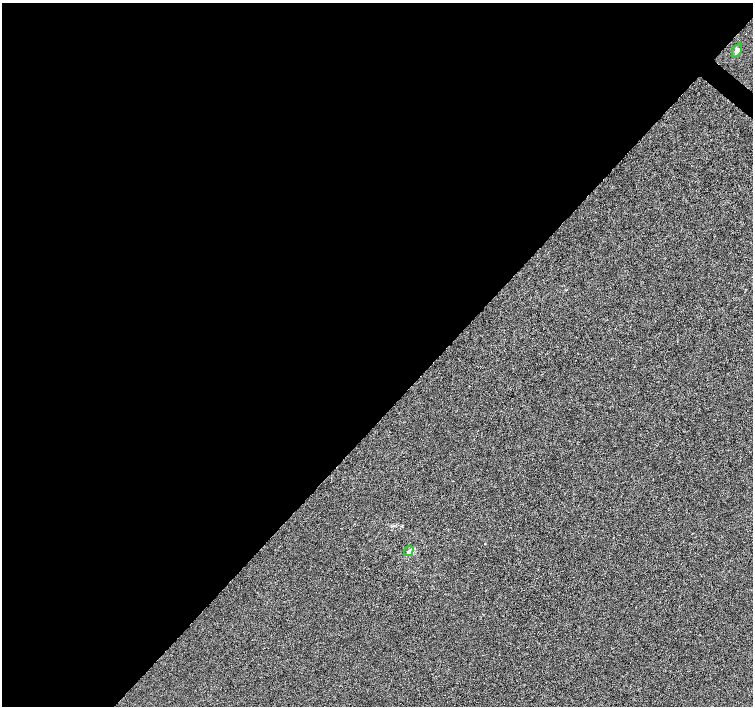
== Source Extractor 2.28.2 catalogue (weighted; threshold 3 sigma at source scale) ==
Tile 5 of 4 x 4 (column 1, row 2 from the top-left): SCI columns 7-1508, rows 3048-4454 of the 6016 x 6029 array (HDU 1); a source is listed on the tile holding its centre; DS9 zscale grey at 2 x 2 block average (1 PNG px = mean of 2 x 2 image px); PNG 755 x 708 px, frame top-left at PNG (2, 3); each listed source drawn as its Kron ellipse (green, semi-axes under 4 px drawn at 4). Shown black and unused: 59% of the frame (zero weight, under 3 of 6 exposures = <1% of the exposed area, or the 3 px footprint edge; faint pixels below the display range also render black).
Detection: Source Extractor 2.28.2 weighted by HDU 2 'WHT'; one run over the whole footprint, this tile lists its part. Background -1.45e-04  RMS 0.0023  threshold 0.00942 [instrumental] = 3 sigma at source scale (4.09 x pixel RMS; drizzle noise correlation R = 1.36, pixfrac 0.8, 0.0396/0.0396 arcsec/px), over >= 5 px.
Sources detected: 3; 1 coinciding with a brighter row at this scale — not listed separately; the other 2 listed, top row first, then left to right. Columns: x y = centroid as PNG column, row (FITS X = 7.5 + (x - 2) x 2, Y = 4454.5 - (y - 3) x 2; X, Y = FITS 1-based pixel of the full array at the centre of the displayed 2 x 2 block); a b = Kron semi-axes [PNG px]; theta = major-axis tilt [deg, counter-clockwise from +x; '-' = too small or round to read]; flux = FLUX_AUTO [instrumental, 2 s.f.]
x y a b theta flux
737 50 7 4 66 1.5
409 551 5 4 - 1.6